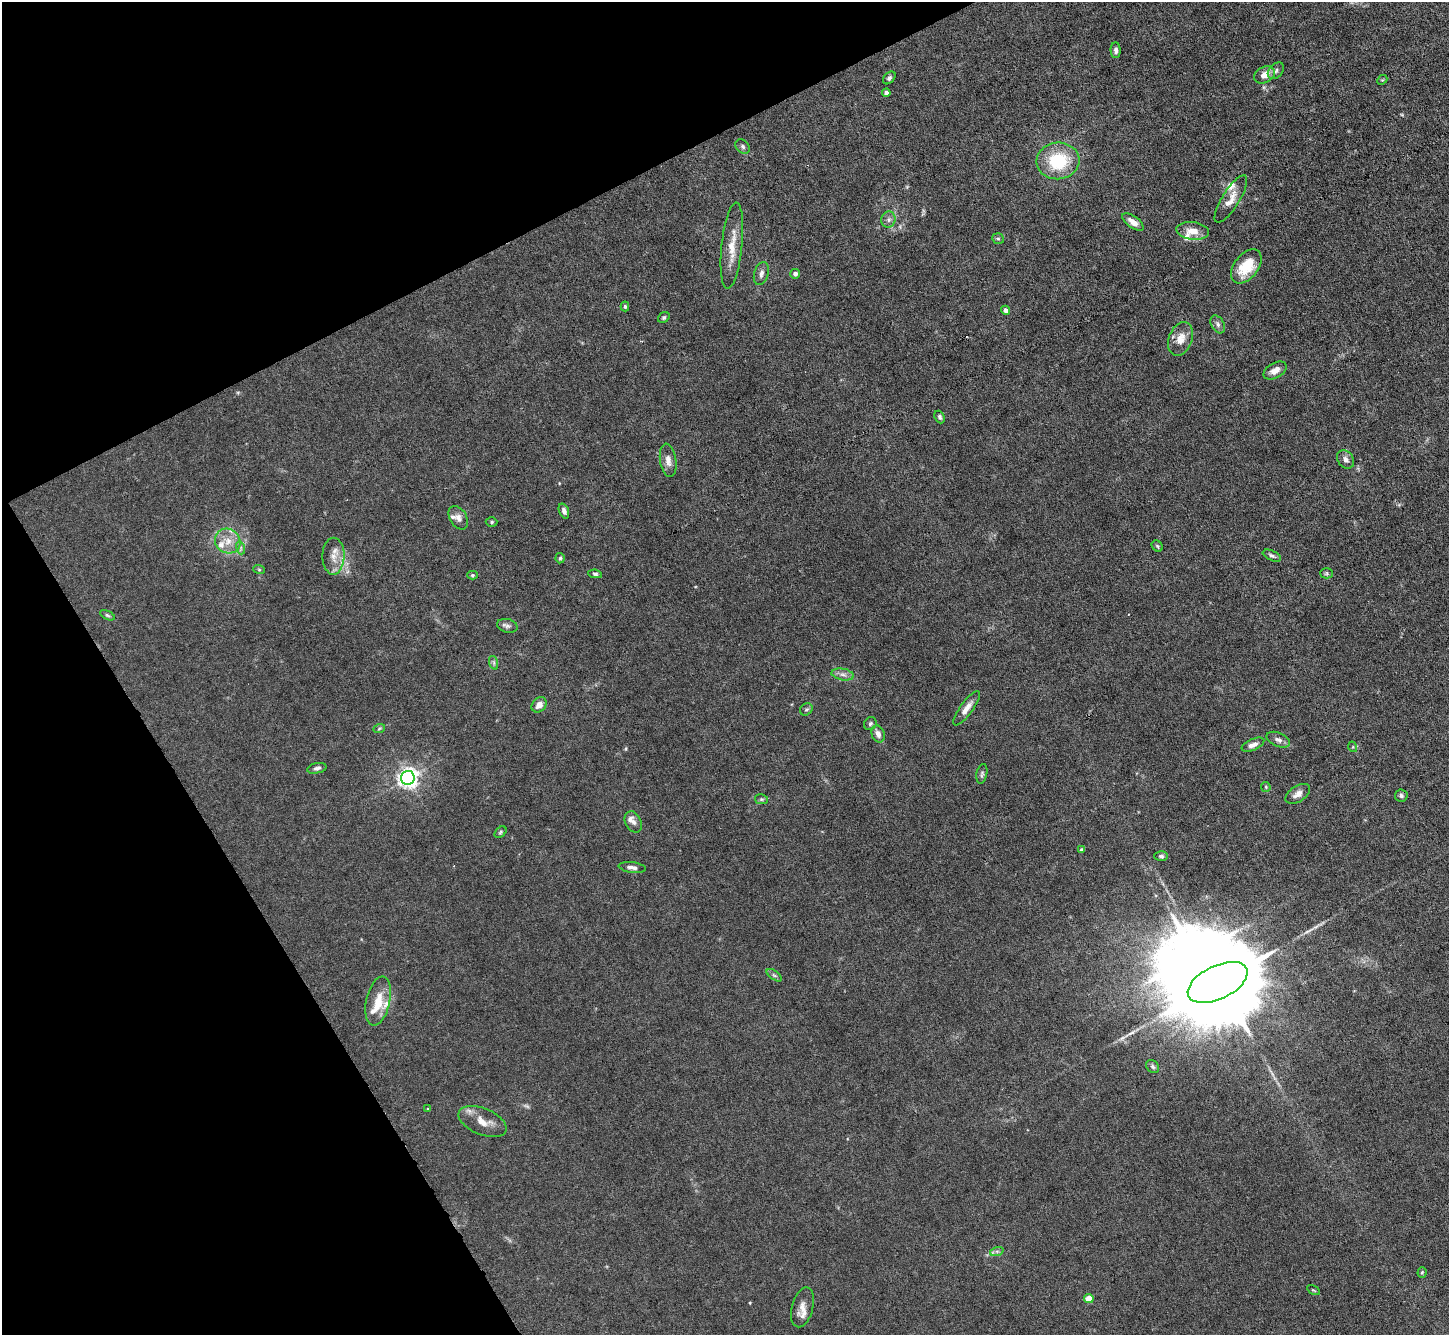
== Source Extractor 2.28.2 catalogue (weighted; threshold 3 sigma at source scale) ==
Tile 5 of 4 x 4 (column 1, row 2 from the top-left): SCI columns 1-1447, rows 2819-4151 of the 5787 x 5775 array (HDU 1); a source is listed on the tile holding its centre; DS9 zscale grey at full resolution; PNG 1451 x 1337 px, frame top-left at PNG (2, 2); each listed source drawn as its Kron ellipse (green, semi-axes under 4 px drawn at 4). Shown black and unused: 24% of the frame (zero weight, under 3 of 6 exposures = <1% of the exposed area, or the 3 px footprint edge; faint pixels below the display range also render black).
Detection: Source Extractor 2.28.2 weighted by HDU 2 'WHT'; one run over the whole footprint, this tile lists its part. Background 0.0245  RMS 0.0028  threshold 0.0115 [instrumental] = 3 sigma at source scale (4.09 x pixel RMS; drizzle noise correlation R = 1.36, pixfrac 0.8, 0.05/0.05 arcsec/px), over >= 5 px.
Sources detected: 84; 1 too faint to see at this stretch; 1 inside a brighter object's white glare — neither listed nor drawn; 7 inside a brighter listed object's ellipse — not listed separately; the other 75 listed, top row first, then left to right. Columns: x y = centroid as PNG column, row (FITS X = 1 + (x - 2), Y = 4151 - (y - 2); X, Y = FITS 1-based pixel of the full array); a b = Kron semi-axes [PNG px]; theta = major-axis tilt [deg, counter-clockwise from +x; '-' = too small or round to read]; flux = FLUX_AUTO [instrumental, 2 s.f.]
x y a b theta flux
1116 50 8 5 -89 1
1276 71 9 6 47 0.78
1264 75 11 8 26 2.5
889 78 7 5 46 0.52
1382 80 5 4 - 0.31
886 93 4 4 - 0.99
743 146 8 6 -47 0.65
1058 161 21 18 6 14
1231 199 27 8 58 2.8
888 219 8 7 - 0.96
1133 222 12 5 -36 1.8
1193 231 16 9 -7 2.9
998 238 6 5 - 0.46
732 246 43 10 84 5.1
1246 266 19 12 52 7.7
761 274 12 7 74 1.2
795 274 5 5 - 0.95
625 306 5 4 - 0.39
1005 310 4 4 - 1.1
664 318 6 5 - 0.41
1218 324 10 6 -60 0.86
1180 339 17 11 69 3.3
1275 370 12 7 30 2.1
940 417 6 5 - 0.56
1346 459 10 7 -50 1.2
668 460 17 8 -82 1.8
564 511 8 5 -68 0.76
458 518 13 8 -59 1.4
492 522 6 4 2 0.4
228 541 13 12 - 3.3
1157 546 6 5 - 0.4
241 548 6 4 -73 0.5
333 556 18 11 90 2.9
1272 556 10 5 -25 0.68
560 558 5 4 - 0.41
259 569 6 3 -19 0.29
1327 573 6 5 - 0.41
595 574 7 4 -8 0.48
472 575 5 4 - 0.34
107 615 8 4 -27 0.46
507 626 10 6 -14 0.83
494 663 7 4 -72 0.48
843 674 11 5 -10 1.1
539 705 8 6 46 1.9
967 708 21 6 54 2.1
806 709 7 5 41 0.5
870 724 7 6 - 0.56
379 729 6 3 20 0.36
878 734 9 6 -70 1.5
1278 740 12 7 -23 1.2
1253 745 12 5 24 1.5
1353 747 5 3 - 0.26
317 768 10 5 12 0.77
982 774 10 5 78 0.57
408 778 7 7 - 140
1266 787 5 4 - 0.31
1298 794 14 8 33 1.7
1401 796 6 6 - 0.59
761 799 6 5 - 0.44
633 822 11 8 -63 1.3
500 832 7 4 43 0.38
1082 850 4 4 - 0.89
1161 856 7 5 0 0.54
632 867 13 5 -8 1.1
774 975 9 4 -35 0.53
1218 982 32 16 26 7800
378 1001 25 12 77 4.9
1153 1067 7 5 -45 0.56
428 1109 4 3 - 0.26
482 1121 25 13 -22 3.7
997 1251 7 4 18 0.54
1422 1272 5 4 - 0.34
1313 1290 7 3 -30 0.26
1089 1299 5 4 - 5.1
803 1307 20 10 75 2.6